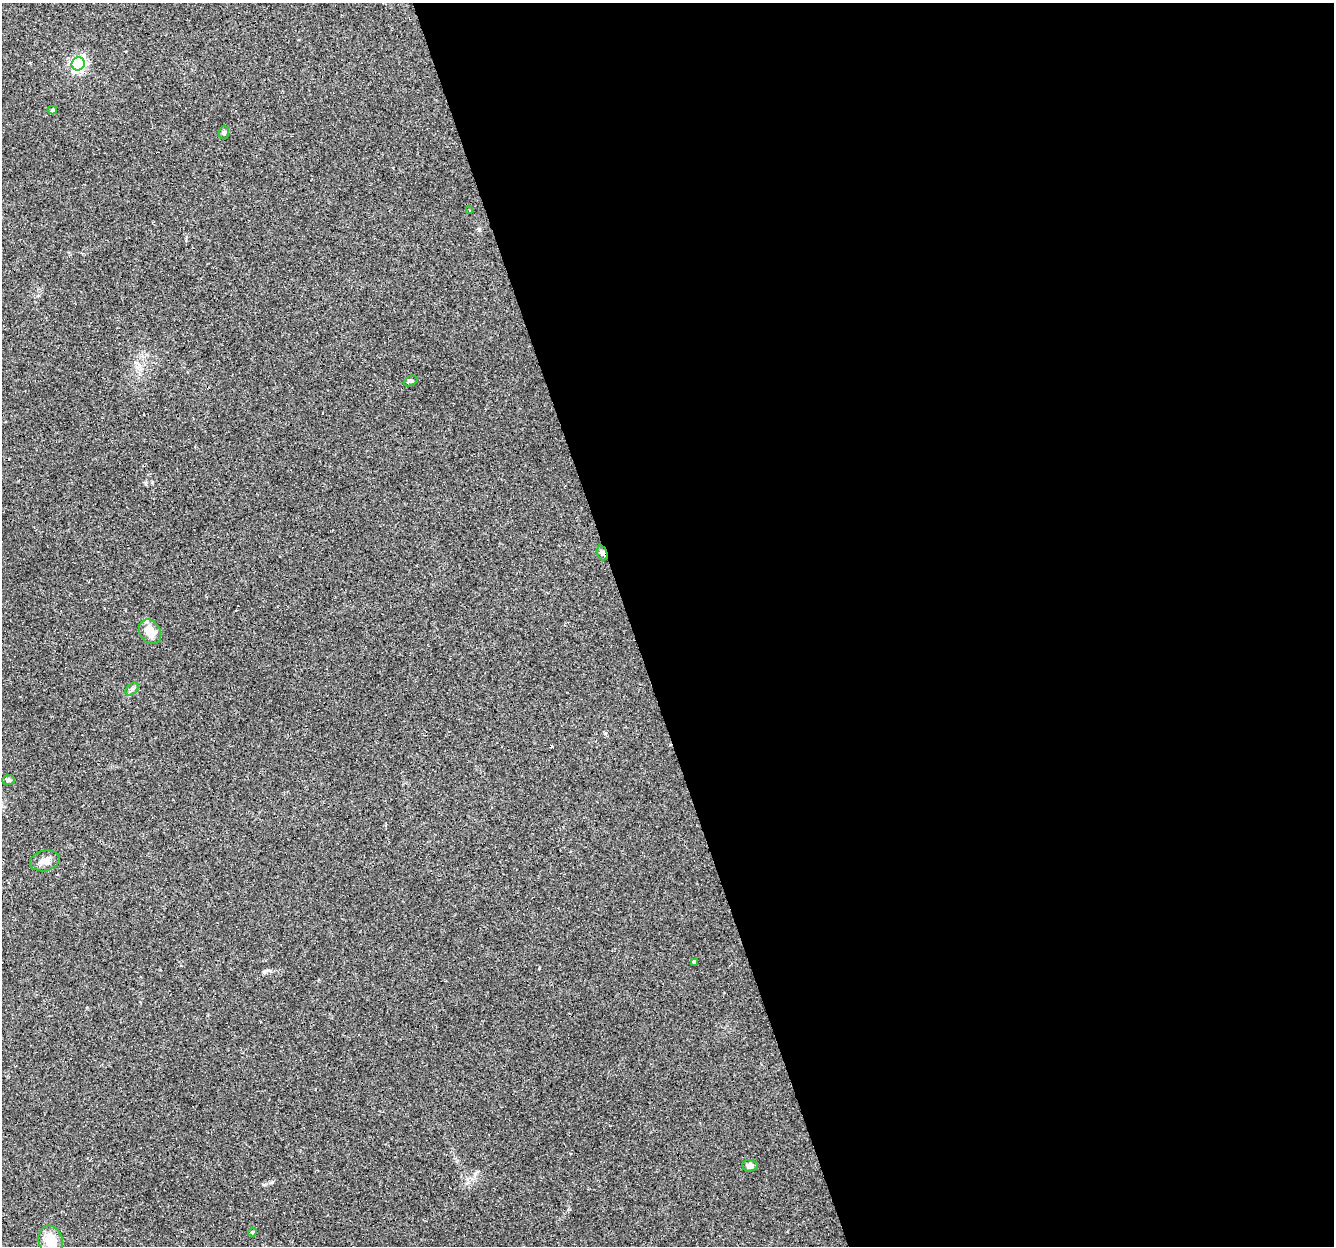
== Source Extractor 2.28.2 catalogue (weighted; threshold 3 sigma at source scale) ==
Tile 8 of 4 x 4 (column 4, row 2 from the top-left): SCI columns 3995-5326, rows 2547-3790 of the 5326 x 5145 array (HDU 1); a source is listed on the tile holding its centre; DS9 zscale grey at full resolution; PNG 1336 x 1248 px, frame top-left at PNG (2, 3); each listed source drawn as its Kron ellipse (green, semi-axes under 4 px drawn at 4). Shown black and unused: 53% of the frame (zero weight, under 3 of 4 exposures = <1% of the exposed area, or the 3 px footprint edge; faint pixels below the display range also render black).
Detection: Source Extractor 2.28.2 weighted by HDU 2 'WHT'; one run over the whole footprint, this tile lists its part. Background 0.0777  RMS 0.0052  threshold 0.0233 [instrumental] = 3 sigma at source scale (4.5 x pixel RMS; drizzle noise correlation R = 1.50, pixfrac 1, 0.0396/0.0396 arcsec/px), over >= 5 px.
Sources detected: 18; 4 cosmic-ray / hot-pixel residue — neither listed nor drawn; the other 14 listed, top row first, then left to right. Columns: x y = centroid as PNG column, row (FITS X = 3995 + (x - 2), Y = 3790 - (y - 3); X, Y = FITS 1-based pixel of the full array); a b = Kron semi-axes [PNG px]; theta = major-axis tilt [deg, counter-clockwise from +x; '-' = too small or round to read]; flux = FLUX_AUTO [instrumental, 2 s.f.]
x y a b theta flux
78 64 7 6 - 100
52 110 5 4 - 0.86
224 133 7 5 89 0.93
469 210 3 3 - 0.8
411 381 7 4 26 0.93
602 553 7 5 -70 2.2
150 632 13 10 -56 7.2
132 689 8 4 45 1.2
8 780 6 5 - 0.87
45 861 15 10 13 3.7
694 962 4 3 - 13
750 1166 8 5 -6 2.2
252 1232 4 4 - 0.51
51 1240 15 12 -71 11
Overlapping masked pixels (flux is a lower limit): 1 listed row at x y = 602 553
Isophote crosses this tile's border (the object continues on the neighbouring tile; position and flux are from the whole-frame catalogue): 1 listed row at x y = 51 1240
Unlisted compact peaks at least as high as the median listed source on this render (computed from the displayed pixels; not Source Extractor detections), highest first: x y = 272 1182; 479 229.